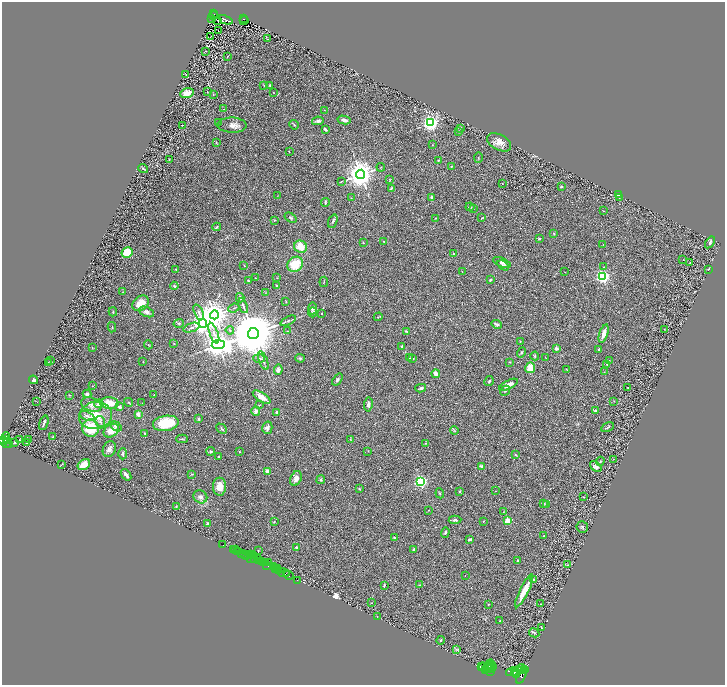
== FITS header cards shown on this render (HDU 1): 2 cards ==
NAXIS1  =                 1446
NAXIS2  =                 1365

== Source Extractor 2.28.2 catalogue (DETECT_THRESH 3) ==
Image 1446 x 1365 px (HDU 1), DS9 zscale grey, zoomed out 1/2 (1 PNG px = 2 x 2 image px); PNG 727 x 687 px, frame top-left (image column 2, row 1365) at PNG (2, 2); each listed source drawn as its Kron ellipse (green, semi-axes under 4 px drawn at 4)
Background 0.429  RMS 0.028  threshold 0.0849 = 3 sigma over >= 5 px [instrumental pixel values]
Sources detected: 340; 42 cannot appear on this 1/2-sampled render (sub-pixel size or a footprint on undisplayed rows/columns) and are neither listed nor drawn; the other 298 listed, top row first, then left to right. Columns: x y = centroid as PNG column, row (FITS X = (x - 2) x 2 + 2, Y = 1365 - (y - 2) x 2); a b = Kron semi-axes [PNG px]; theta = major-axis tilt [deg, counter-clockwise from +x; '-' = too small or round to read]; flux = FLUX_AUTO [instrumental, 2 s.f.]
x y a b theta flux
213 14 4 2 - 55
214 16 3 1 - 4.4
211 19 2 1 - 1.4
244 19 2 2 - 38
218 20 2 1 - 5.4
225 20 7 2 -21 8.9
244 21 4 1 - 6.1
218 30 2 1 - 49
210 37 2 1 - 2.3
267 39 2 2 - 2.6
206 51 2 1 - 36
228 56 2 2 - 2.2
186 74 2 1 - 1.5
264 85 3 2 - 3
270 85 3 2 - 5.1
207 92 2 2 - 2.3
273 92 2 2 - 2.1
187 93 7 4 16 66
213 94 4 2 - 4
223 109 3 2 - 1.7
324 110 2 1 - 1.4
344 120 7 3 -13 20
318 121 6 3 11 12
218 122 2 1 - 1.7
430 123 3 3 - 2800
182 125 3 2 - 2.3
232 125 14 7 -1 36
294 125 5 3 - 6.1
461 128 2 2 - 3.7
325 130 4 2 - 10
458 131 4 2 - 3.1
216 142 4 2 - 3.4
499 142 13 8 -28 51
432 145 3 2 - 2
289 152 3 1 - 1.9
478 158 5 2 - 4.3
169 159 3 1 - 1.8
438 160 4 3 - 5.1
451 166 2 2 - 3.9
381 167 4 2 - 3.1
143 168 5 2 - 5.7
361 174 4 4 - 10000
390 179 3 2 - 3.3
341 182 4 2 - 3.1
502 183 3 2 - 2.8
561 187 4 3 - 5.4
391 188 3 2 - 6.1
618 195 3 2 - 16
277 196 2 1 - 1.6
351 198 2 2 - 2.4
432 198 4 3 - 21
619 198 2 1 - 2.4
325 202 4 2 - 5.2
470 207 4 4 - 5.9
474 208 3 1 - 2.2
603 211 3 1 - 2
290 218 6 3 -37 6.7
435 218 3 2 - 1.8
482 218 2 2 - 3.3
274 220 3 2 - 4.1
333 221 7 3 69 7.8
217 227 4 3 - 5.6
554 233 2 2 - 15
539 239 2 2 - 18
383 241 2 2 - 2.7
710 242 6 3 55 12
363 243 4 2 - 3.4
603 245 4 2 - 3.6
301 247 6 6 - 84
127 252 6 5 - 99
453 254 2 2 - 3.1
683 260 2 2 - 1.8
502 262 9 4 -22 20
690 263 2 1 - 54
295 264 8 7 - 140
503 265 6 4 -37 11
244 266 2 2 - 1.8
603 267 3 2 - 2.2
708 269 3 2 - 3.1
176 270 3 2 - 2.7
462 272 2 2 - 1.8
565 272 2 1 - 2
603 276 3 3 - 1700
255 278 2 1 - 1.5
277 278 2 1 - 2
248 280 3 2 - 3.1
490 280 3 2 - 7.4
324 282 5 2 - 3.3
277 285 3 2 - 6.5
174 286 4 3 - 5.6
123 292 2 2 - 2.1
265 293 2 2 - 2.1
240 298 4 3 - 4.7
286 302 2 2 - 2.3
141 303 9 7 40 81
243 306 8 2 -71 11
234 308 5 2 - 4.1
312 308 6 3 84 18
113 312 4 2 - 4.8
146 312 8 4 -23 23
199 312 8 3 -65 15
313 312 5 4 - 7.8
322 313 3 2 - 4.1
214 315 4 4 - 9300
378 317 4 2 - 3.9
288 321 8 2 26 9.3
179 323 5 4 - 8.2
203 323 4 4 - 5800
496 324 5 3 - 12
112 327 5 2 - 5
191 328 8 3 19 13
664 329 2 1 - 1.7
230 330 4 3 - 6.9
288 331 2 2 - 3.2
407 331 3 2 - 4.8
214 333 11 4 -70 22
253 333 5 5 - 57000
604 334 9 4 72 43
520 341 3 2 - 3.2
174 343 2 2 - 2.1
148 345 4 3 - 4.3
218 345 6 4 3 6800
402 346 3 2 - 6.8
92 348 3 2 - 3.1
556 348 2 2 - 46
599 349 3 2 - 8.2
521 352 5 3 - 6.8
535 356 4 3 - 5.9
259 358 5 3 - 11
300 358 5 3 - 7.1
410 358 3 2 - 3.3
545 358 4 1 - 2
413 359 3 3 - 5.1
51 360 2 1 - 1.3
609 360 3 2 - 1.6
263 361 10 3 -69 15
143 362 3 2 - 1.8
509 362 3 2 - 2.8
49 363 4 3 - 3.5
607 364 4 2 - 3.6
530 368 5 5 - 71
566 369 2 2 - 2.4
278 370 5 4 - 13
604 372 4 2 - 2.5
436 374 4 3 - 42
33 380 5 4 - 15
337 380 6 4 53 10
489 381 5 3 - 8
509 385 10 4 27 43
92 386 2 2 - 3.1
628 387 2 1 - 0.98
421 388 5 3 - 10
505 391 5 2 - 5.7
87 394 4 3 - 13
69 395 3 2 - 2.4
154 395 2 2 - 1.9
262 397 10 4 -33 62
614 401 2 2 - 2.3
36 402 3 2 - 1.9
129 402 5 3 - 5.3
109 403 9 5 -6 85
142 403 3 2 - 2.1
91 404 11 6 -19 35
99 404 4 4 - 20
259 405 3 2 - 3.7
368 405 7 4 82 19
119 407 4 3 - 16
256 411 5 4 - 22
595 411 3 3 - 12
276 412 4 2 - 6.3
138 414 4 3 - 23
87 416 7 4 -24 18
95 416 16 13 9 160
199 418 4 3 - 6.9
100 421 5 5 - 15
44 423 7 2 71 12
166 423 13 7 9 210
116 426 6 4 -33 15
608 427 7 2 29 8.2
90 428 9 8 - 180
267 428 6 5 - 23
222 429 6 3 -45 8.1
111 431 8 6 37 67
454 431 4 3 - 5.1
144 433 3 2 - 3.3
6 437 5 2 - 400
53 437 4 3 - 5.9
6 439 2 1 - 280
20 439 3 1 - 2.6
182 439 6 2 -1 5.8
350 439 4 2 - 3.3
29 440 2 2 - 3
3 441 4 3 - 1100
15 442 2 2 - 6.9
27 442 4 3 - 6.7
7 443 5 2 - 390
426 443 3 2 - 2.5
9 445 3 2 - 250
109 449 8 6 65 27
211 451 4 3 - 6.7
368 451 2 2 - 1.8
239 452 3 2 - 2.9
123 454 5 3 - 7.6
515 455 4 3 - 5.1
219 457 2 2 - 9.8
613 459 2 1 - 2.3
600 461 4 3 - 5.3
62 464 3 1 - 2.8
84 465 7 5 33 59
482 466 4 3 - 14
596 467 7 4 -40 19
267 471 3 3 - 32
192 474 4 2 - 4.1
126 475 6 2 -51 25
296 478 8 5 65 30
321 480 4 3 - 7.1
420 481 3 3 - 1100
219 487 9 6 89 70
359 489 3 3 - 3.7
495 491 2 1 - 1.9
459 492 2 2 - 5
440 493 5 2 - 4.9
200 497 7 6 - 23
583 497 3 2 - 2.4
544 503 3 2 - 3.5
547 504 3 3 - 9.6
176 507 3 2 - 3.1
428 510 2 2 - 2.1
503 512 3 2 - 2.5
455 520 6 4 3 10
483 521 3 2 - 2.7
508 521 3 3 - 260
274 522 3 3 - 5.2
207 523 2 2 - 37
582 527 6 5 - 9.4
445 532 5 3 - 6.8
544 536 2 2 - 5.4
394 537 2 2 - 7.5
470 539 3 2 - 20
223 545 2 1 - 13
296 547 2 2 - 22
233 549 2 2 - 58
235 549 2 1 - 9.3
414 549 3 3 - 6
237 551 2 1 - 93
258 551 3 2 - 3.1
241 553 2 2 - 940
244 554 3 2 - 59
251 554 2 1 - 17
246 555 3 1 - 69
253 556 2 2 - 36
252 558 5 2 - 120
255 559 2 2 - 560
258 559 3 1 - 500
262 561 4 3 - 850
518 561 2 2 - 29
263 563 2 1 - 240
265 563 3 2 - 67
268 563 2 2 - 560
568 565 2 1 - 1.2
267 566 2 1 - 230
274 567 3 2 - 780
275 568 2 1 - 320
277 568 3 2 - 290
278 571 3 2 - 52
283 572 7 2 -21 620
286 573 3 1 - 700
289 575 5 2 - 590
465 575 2 1 - 1.3
533 579 4 3 - 5.4
297 580 2 1 - 39
384 585 3 2 - 6.3
420 585 4 3 - 4.4
524 591 18 4 64 89
371 603 2 2 - 1.9
488 604 2 2 - 2.2
541 604 2 1 - 1.2
377 616 2 2 - 1.3
500 621 3 2 - 2.3
541 627 3 2 - 3.3
534 633 5 2 - 5.6
441 640 4 2 - 5.6
456 649 4 2 - 4.2
489 665 6 2 59 3300
491 665 4 2 - 1600
493 666 3 1 - 860
481 667 3 2 - 3600
484 667 5 4 - 6300
486 669 3 2 - 1800
491 669 3 2 - 2000
524 669 4 2 - 1000
519 670 7 2 46 3600
522 670 4 2 - 1900
491 671 3 2 - 1600
512 672 6 3 14 5400
514 673 3 2 - 2600
517 674 3 2 - 1700
521 675 9 4 65 3800
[42 sub-pixel or undisplayed-footprint detections neither listed nor drawn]